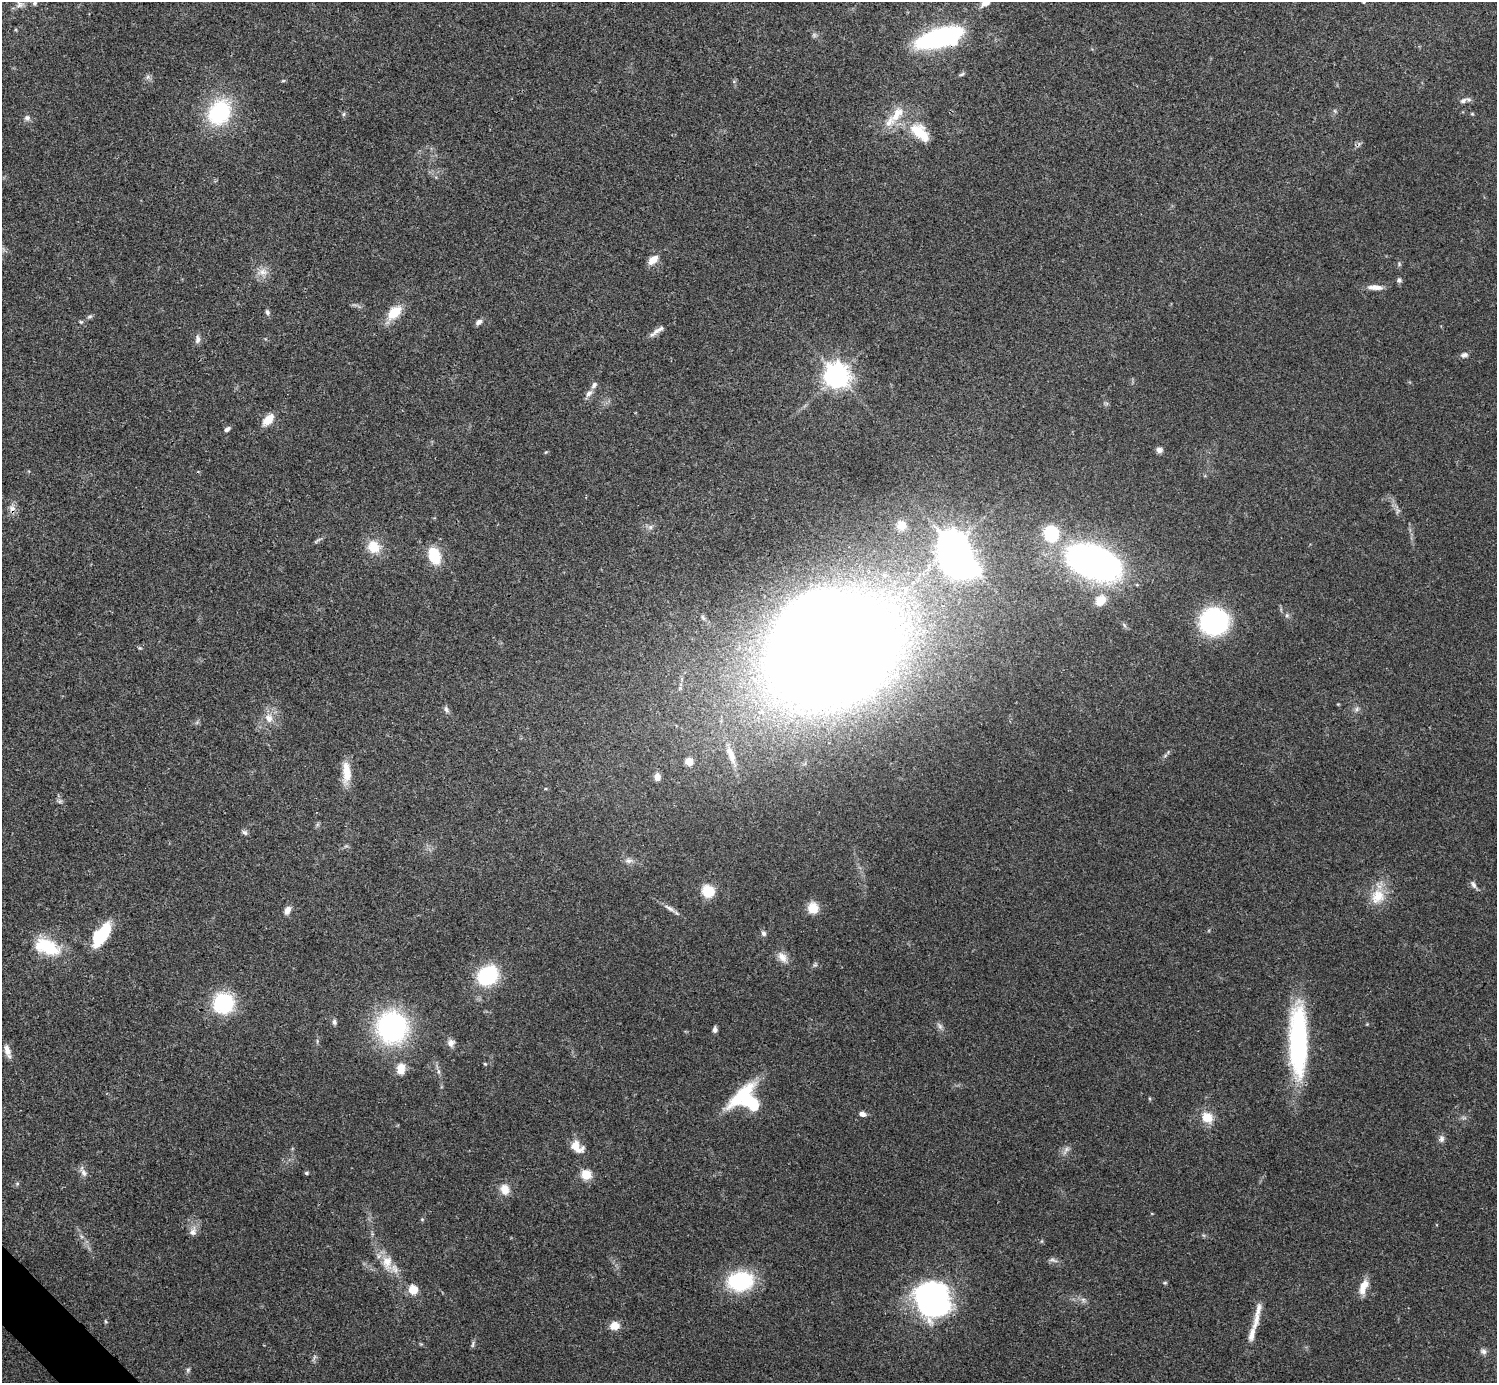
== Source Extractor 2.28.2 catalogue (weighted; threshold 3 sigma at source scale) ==
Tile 7 of 4 x 4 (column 3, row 2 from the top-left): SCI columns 2991-4485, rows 2919-4299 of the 5980 x 5979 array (HDU 1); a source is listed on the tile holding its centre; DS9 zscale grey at full resolution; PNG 1499 x 1385 px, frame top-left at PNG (2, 2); no overlay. Shown black and unused: <1% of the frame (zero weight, under 3 of 4 exposures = <1% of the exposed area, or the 3 px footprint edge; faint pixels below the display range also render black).
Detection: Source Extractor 2.28.2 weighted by HDU 2 'WHT'; one run over the whole footprint, this tile lists its part. Background 0.0612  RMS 0.0056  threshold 0.0251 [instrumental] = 3 sigma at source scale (4.5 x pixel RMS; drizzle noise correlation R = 1.50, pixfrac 1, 0.05/0.05 arcsec/px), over >= 5 px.
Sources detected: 113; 3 inside a brighter object's white glare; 1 cosmic-ray / hot-pixel residue — not listed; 4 inside a brighter listed object's ellipse — not listed separately; the other 105 listed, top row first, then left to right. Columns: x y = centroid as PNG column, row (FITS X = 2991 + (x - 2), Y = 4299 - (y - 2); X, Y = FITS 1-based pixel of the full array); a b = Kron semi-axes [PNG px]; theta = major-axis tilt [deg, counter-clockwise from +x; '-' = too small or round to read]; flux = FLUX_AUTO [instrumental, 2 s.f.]
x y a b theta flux
34 3 6 6 - 1
985 3 12 6 27 4.1
19 4 11 10 - 3
939 38 38 14 16 110
962 74 8 4 35 0.94
148 77 7 4 88 1.3
283 81 6 3 19 0.61
1463 101 11 7 27 2.1
1335 111 6 4 -71 0.75
220 112 24 18 55 54
344 114 6 4 88 0.84
897 114 35 12 55 12
1472 114 5 4 - 0.59
27 118 9 8 - 1.9
920 132 29 15 -44 17
653 260 14 8 41 5.1
263 272 15 11 6 5.1
1399 280 6 6 - 1.4
1375 287 20 6 -3 4.1
267 312 7 6 - 1.3
394 312 22 13 46 12
81 322 5 5 - 0.71
478 322 9 6 40 2.1
657 331 26 6 36 3.4
197 339 11 7 85 2.3
1464 355 10 6 8 1.9
837 375 8 8 - 550
589 393 12 6 51 2.7
268 420 16 9 44 7
227 429 8 5 39 1.5
1159 450 7 6 - 2.3
12 508 11 8 -86 3.2
901 525 12 11 - 5.3
650 527 6 6 - 1.5
1051 533 16 14 -81 28
317 540 15 4 35 1.3
953 545 9 8 - 950
374 547 17 15 -50 11
434 556 18 11 -71 18
1094 562 41 23 -18 270
1100 600 13 11 47 8.2
1287 615 6 4 46 0.97
1214 621 21 20 - 95
140 648 6 4 -17 0.66
837 655 79 72 30 2700
446 709 10 6 -66 1.6
1357 709 7 4 89 1.2
269 718 13 11 -67 5.8
731 755 26 9 -68 8.4
1165 756 6 4 20 0.88
689 761 6 6 - 8.6
346 772 27 10 -89 9.6
657 777 7 6 - 4.4
60 801 7 4 18 1
245 832 8 6 -42 1.5
628 861 12 7 5 2.5
1473 884 11 6 -58 2
708 891 11 11 - 15
1377 896 23 19 62 13
669 908 21 5 -31 3.1
813 908 14 12 -84 8
287 910 10 6 61 3.5
763 933 8 6 -65 1.6
102 935 27 12 55 25
47 947 32 17 -22 25
782 957 16 10 -52 4.9
815 965 7 5 68 1.1
488 976 15 12 39 60
224 1003 13 13 - 60
334 1022 7 5 -82 1.5
940 1026 12 5 -60 1.9
392 1027 25 23 -78 110
715 1029 6 5 - 1.9
1298 1041 72 18 -90 92
451 1043 10 9 - 3.2
7 1051 17 6 -72 3.8
485 1064 4 4 - 0.7
401 1069 16 11 85 6.7
751 1102 15 10 -37 28
862 1114 7 5 -18 2.6
1207 1117 17 14 -42 8.7
1441 1139 10 7 84 2.1
577 1147 17 11 -39 7.5
1066 1150 15 6 59 2.4
84 1173 14 6 -60 2.7
306 1173 4 3 - 1
586 1174 5 5 - 33
17 1184 6 4 19 0.75
505 1189 14 11 -73 6.1
422 1219 6 4 -1 0.59
193 1232 14 10 66 3.5
1053 1260 14 5 -15 1.9
387 1263 22 14 -85 10
740 1281 27 19 8 43
1165 1283 5 5 - 0.73
1364 1285 20 10 59 6.6
413 1290 7 7 - 12
932 1299 31 30 - 160
1083 1299 7 4 -19 1.3
105 1321 6 3 -70 0.65
615 1326 9 8 - 6.8
1252 1335 33 8 74 6.8
473 1344 10 4 84 1.2
1483 1351 9 7 -28 1.8
188 1370 6 5 - 0.98
Overlapping masked pixels (flux is a lower limit): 3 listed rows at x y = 939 38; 12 508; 837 655
Isophote crosses this tile's border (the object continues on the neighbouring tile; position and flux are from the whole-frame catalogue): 1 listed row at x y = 985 3